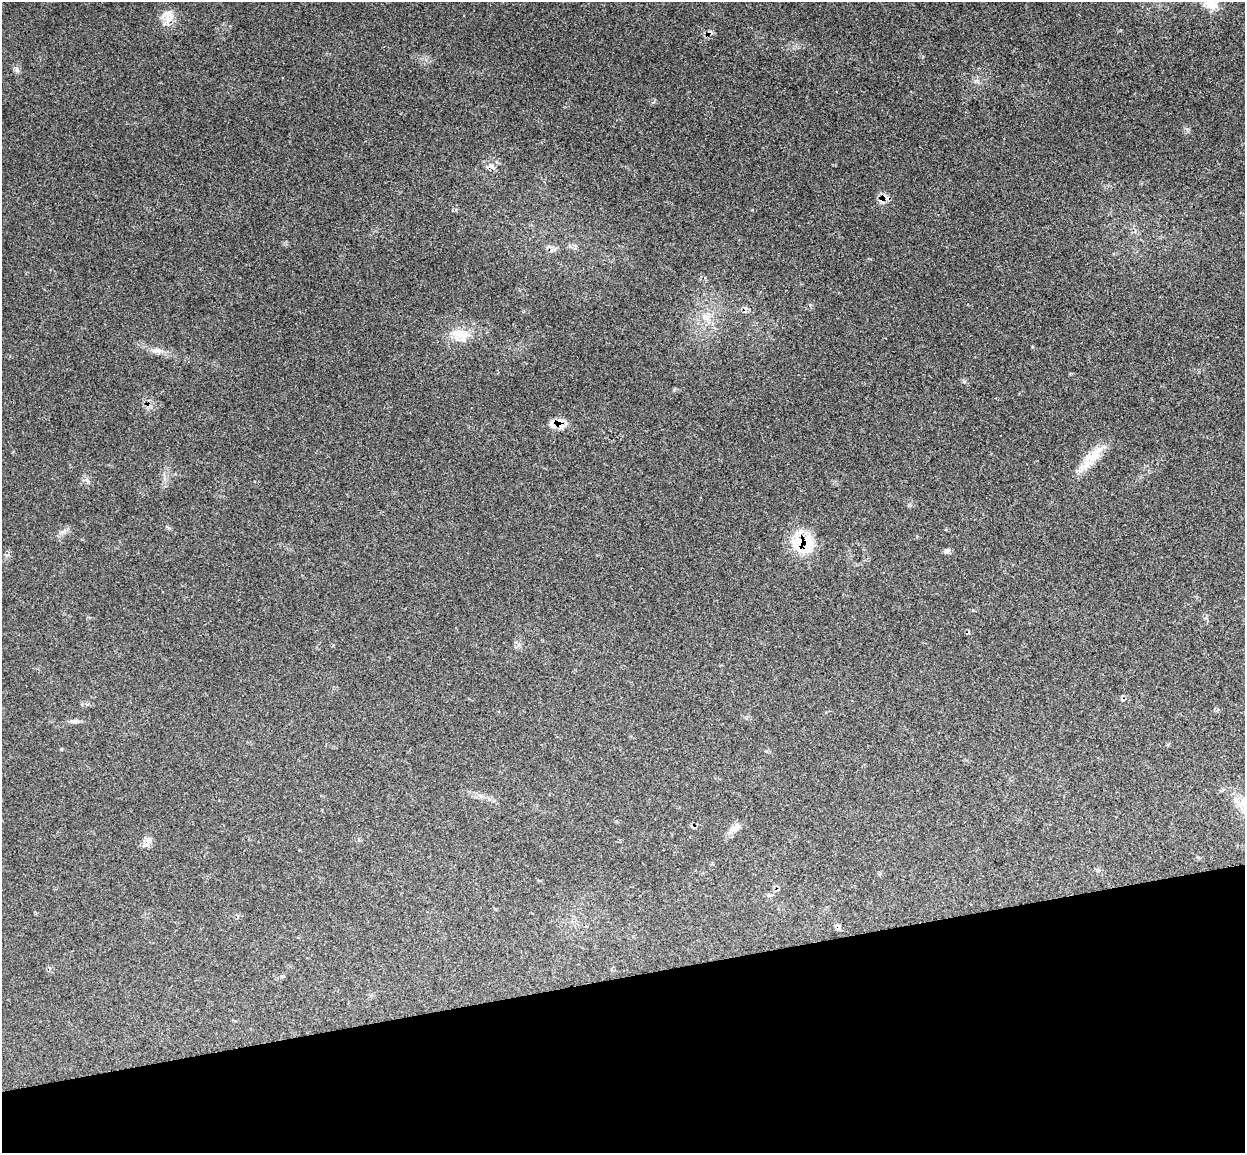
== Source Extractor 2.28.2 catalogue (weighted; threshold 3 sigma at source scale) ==
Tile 14 of 4 x 4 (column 2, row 4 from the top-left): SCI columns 1300-2542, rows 154-1304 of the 5085 x 5029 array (HDU 1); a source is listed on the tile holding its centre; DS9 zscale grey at full resolution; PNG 1247 x 1155 px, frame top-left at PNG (2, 2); no overlay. Shown black and unused: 15% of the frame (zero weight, under 3 of 4 exposures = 6% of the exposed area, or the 3 px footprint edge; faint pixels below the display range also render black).
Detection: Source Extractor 2.28.2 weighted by HDU 2 'WHT'; one run over the whole footprint, this tile lists its part. Background 0.0737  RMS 0.0077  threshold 0.0345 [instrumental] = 3 sigma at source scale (4.5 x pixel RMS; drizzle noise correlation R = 1.50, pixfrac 1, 0.05/0.05 arcsec/px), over >= 5 px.
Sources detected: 19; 5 cosmic-ray / hot-pixel residue — not listed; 1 inside a brighter listed object's ellipse — not listed separately; the other 13 listed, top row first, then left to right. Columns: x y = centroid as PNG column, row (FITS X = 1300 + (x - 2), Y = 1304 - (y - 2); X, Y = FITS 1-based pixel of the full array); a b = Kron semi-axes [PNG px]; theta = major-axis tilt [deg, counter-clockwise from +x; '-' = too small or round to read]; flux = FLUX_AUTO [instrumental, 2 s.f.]
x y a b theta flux
1210 3 25 13 -47 17
168 14 19 8 6 6.3
17 70 9 5 -63 2
706 317 12 9 -35 6.3
460 334 25 13 -33 12
156 350 16 7 -6 4.7
555 426 14 11 -32 6.8
1094 455 31 13 49 17
807 540 25 16 -41 20
947 551 9 5 28 1.9
74 721 11 5 5 2.4
732 829 8 4 -19 1.9
148 843 17 6 53 3.9
Overlapping masked pixels (flux is a lower limit): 2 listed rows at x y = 555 426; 807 540
Isophote crosses this tile's border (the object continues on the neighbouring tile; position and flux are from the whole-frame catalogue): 1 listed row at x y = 1210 3
Unlisted compact peaks at least as high as the median listed source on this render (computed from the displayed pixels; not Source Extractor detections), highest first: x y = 88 482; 674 390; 64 531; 964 381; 1187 129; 61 749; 169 528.